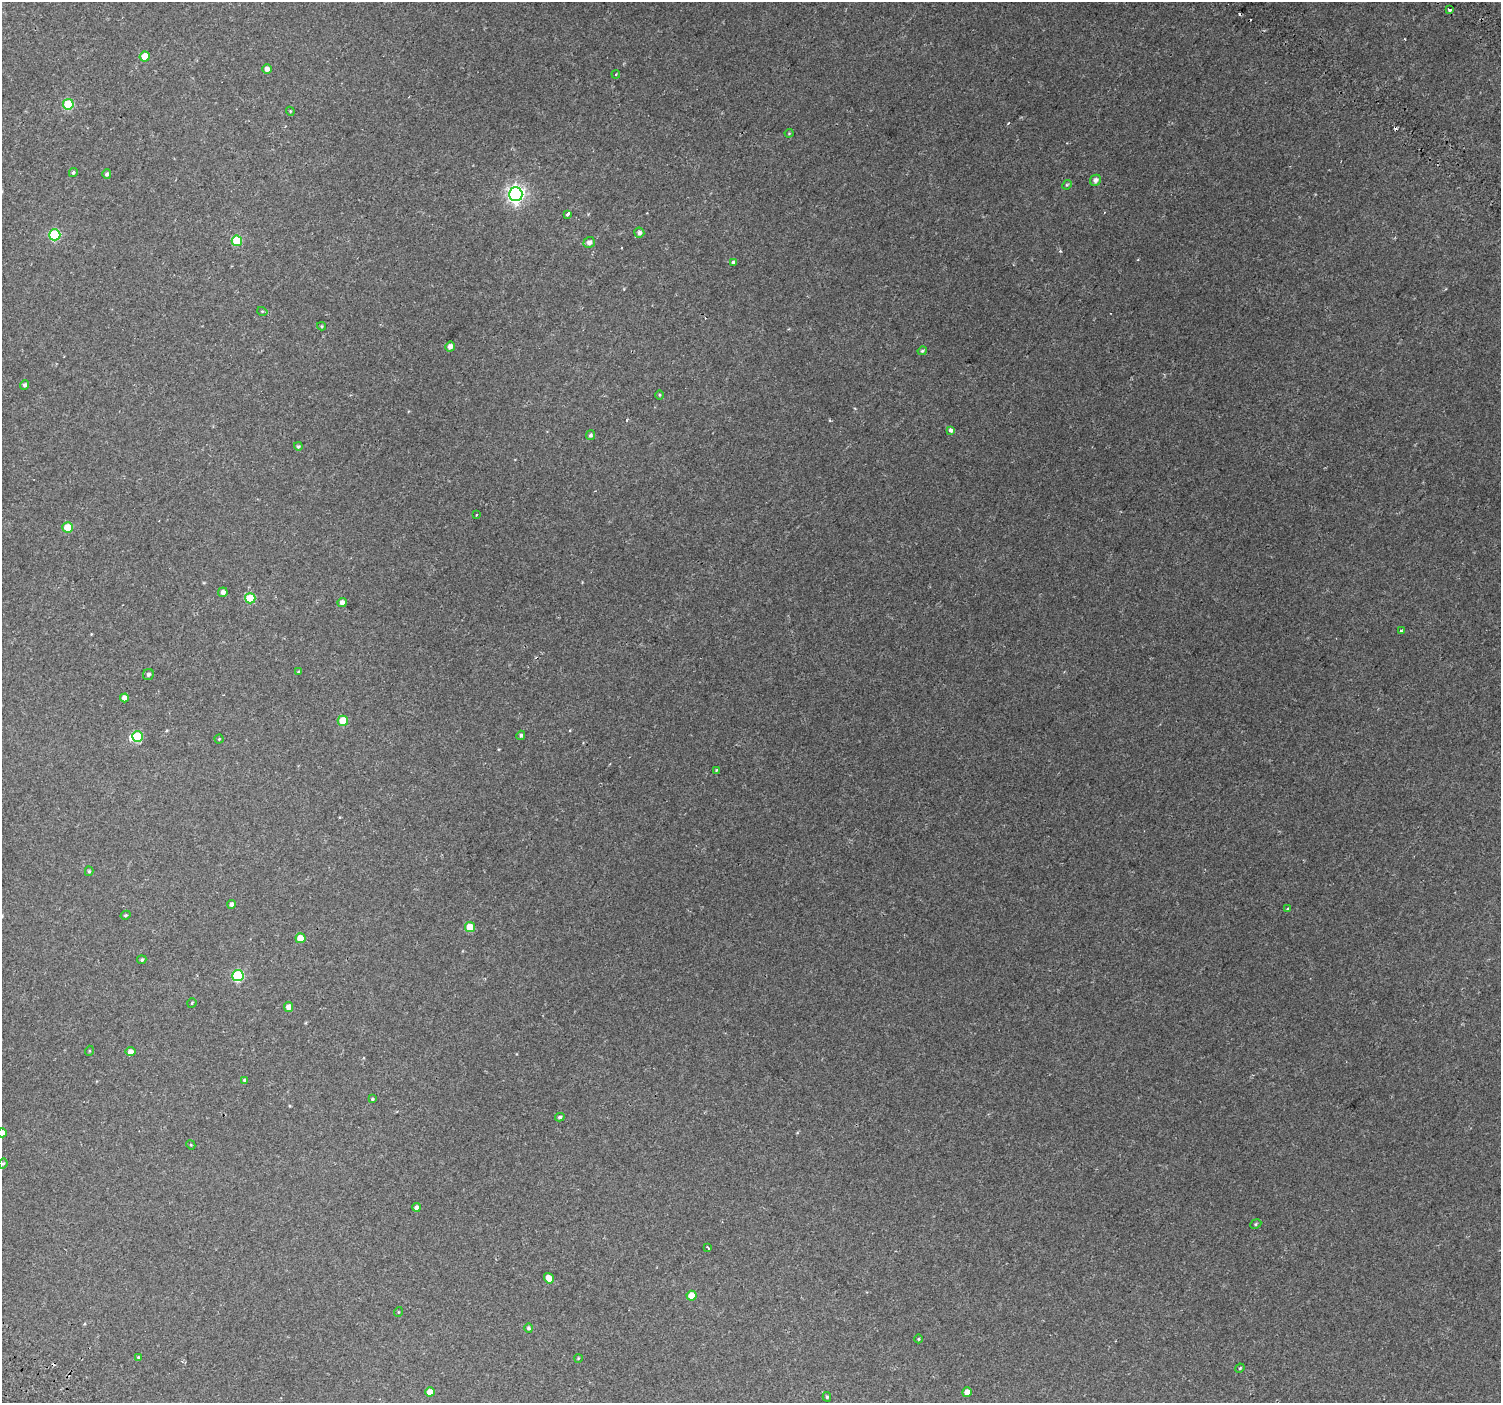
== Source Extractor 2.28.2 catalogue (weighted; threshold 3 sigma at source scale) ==
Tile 10 of 4 x 4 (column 2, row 3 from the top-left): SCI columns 1589-3087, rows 1742-3142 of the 6168 x 6217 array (HDU 1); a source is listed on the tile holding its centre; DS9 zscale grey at full resolution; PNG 1503 x 1405 px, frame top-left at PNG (2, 2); each listed source drawn as its Kron ellipse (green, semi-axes under 4 px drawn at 4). Shown black and unused: <1% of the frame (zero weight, under 2 of 3 exposures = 6% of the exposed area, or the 3 px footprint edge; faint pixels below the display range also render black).
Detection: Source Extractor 2.28.2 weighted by HDU 2 'WHT'; one run over the whole footprint, this tile lists its part. Background 0.059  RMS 0.0044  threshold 0.0199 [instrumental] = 3 sigma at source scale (4.5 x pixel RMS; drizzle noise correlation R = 1.50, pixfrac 1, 0.0396/0.0396 arcsec/px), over >= 5 px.
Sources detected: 83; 1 inside a brighter object's white glare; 9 cosmic-ray / hot-pixel residue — neither listed nor drawn; the other 73 listed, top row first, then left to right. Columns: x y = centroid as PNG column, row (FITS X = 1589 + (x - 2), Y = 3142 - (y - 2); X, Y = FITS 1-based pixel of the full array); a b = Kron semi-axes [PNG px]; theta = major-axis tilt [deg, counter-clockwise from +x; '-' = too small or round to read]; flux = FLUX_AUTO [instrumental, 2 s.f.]
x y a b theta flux
1450 10 4 3 - 1.3
145 56 5 5 - 7.7
267 69 5 5 - 2
616 74 4 3 - 0.43
68 104 5 5 - 25
290 111 4 3 - 0.36
789 133 4 4 - 0.42
73 173 4 3 - 0.65
107 174 5 4 - 1
1095 180 6 5 - 1.7
1067 185 5 4 - 0.52
516 194 7 7 - 170
567 214 4 3 - 6.7
639 233 5 5 - 1.3
55 235 5 5 - 32
237 241 5 5 - 18
589 242 6 5 - 1.9
733 262 4 3 - 1.8
262 311 5 3 - 0.43
322 326 4 4 - 0.54
450 346 5 5 - 2.2
922 351 4 3 - 0.56
25 385 5 4 - 1.2
659 395 5 3 - 0.38
951 430 4 3 - 2.3
590 435 5 4 - 1
298 446 4 4 - 0.65
476 515 2 2 - 0.48
67 527 5 5 - 11
223 592 5 4 - 1.6
250 598 5 5 - 16
342 602 4 4 - 2.4
1401 631 3 3 - 0.49
299 672 4 3 - 0.54
148 674 6 5 - 0.95
124 698 4 4 - 2.9
343 721 5 5 - 11
521 735 4 4 - 0.77
138 737 5 5 - 19
219 739 4 4 - 0.45
717 770 4 3 - 0.62
89 871 5 4 - 0.58
232 904 4 4 - 1.3
1288 908 4 3 - 0.6
126 915 5 4 - 0.66
470 927 5 5 - 8.5
301 938 5 5 - 7.1
142 960 4 4 - 0.62
238 976 5 5 - 36
192 1003 5 2 - 0.37
288 1007 5 4 - 2.6
89 1051 5 3 - 0.37
130 1052 5 4 - 2.4
244 1080 4 4 - 0.8
372 1099 4 4 - 0.62
560 1117 5 4 - 0.72
2 1133 4 4 - 2.3
191 1145 5 3 - 0.41
3 1163 5 3 - 0.55
416 1207 4 4 - 1.5
1256 1224 6 4 25 0.59
708 1248 4 2 - 0.58
549 1278 5 4 - 4.1
692 1296 5 5 - 5.3
398 1312 5 3 - 0.36
529 1328 5 4 - 0.84
919 1339 4 3 - 0.39
138 1357 4 3 - 0.44
578 1358 4 3 - 0.31
1240 1368 5 4 - 0.44
430 1392 5 4 - 3.3
967 1392 5 4 - 4.2
827 1397 5 4 - 0.73
Isophote crosses this tile's border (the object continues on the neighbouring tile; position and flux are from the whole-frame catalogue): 1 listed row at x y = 2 1133